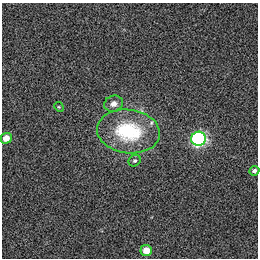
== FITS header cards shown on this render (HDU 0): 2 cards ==
NAXIS1  =                  256
NAXIS2  =                  256

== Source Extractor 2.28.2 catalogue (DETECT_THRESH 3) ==
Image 256 x 256 px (HDU 0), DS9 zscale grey, 1 PNG px = 1 image px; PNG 260 x 260 px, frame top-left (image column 1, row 256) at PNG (2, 3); each listed source drawn as its Kron ellipse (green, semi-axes under 4 px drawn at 4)
Background 0.00107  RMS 0.017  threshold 0.0519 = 3 sigma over >= 5 px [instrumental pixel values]
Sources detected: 8; all 8 listed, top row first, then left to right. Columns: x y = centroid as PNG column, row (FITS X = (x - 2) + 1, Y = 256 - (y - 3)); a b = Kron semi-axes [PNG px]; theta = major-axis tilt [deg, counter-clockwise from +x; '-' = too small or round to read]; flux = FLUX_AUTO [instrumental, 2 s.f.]
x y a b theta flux
113 104 9 8 - 7.5
59 107 5 4 - 1.3
128 131 32 22 -7 86
6 138 5 5 - 15
199 139 7 7 - 190
135 161 6 5 - 2.4
254 171 5 4 - 3.6
146 250 5 5 - 17